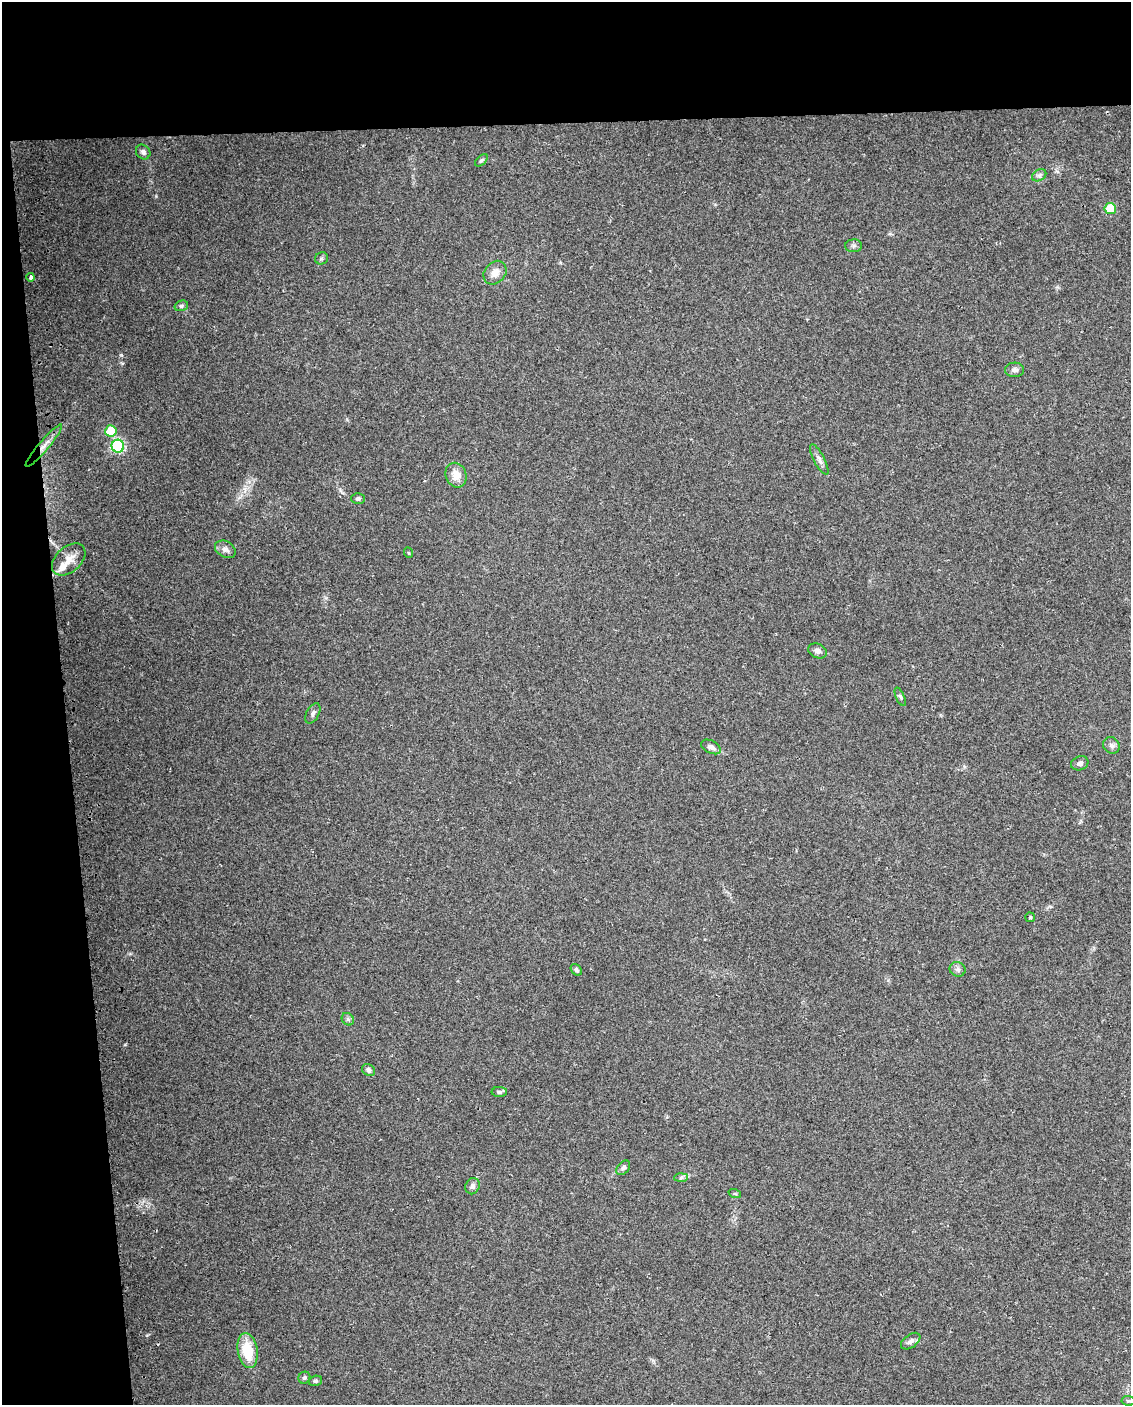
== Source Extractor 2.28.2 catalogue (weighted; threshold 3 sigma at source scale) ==
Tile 1 of 4 x 3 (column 1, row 1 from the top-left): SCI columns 32-1160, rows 2854-4256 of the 4578 x 4261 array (HDU 1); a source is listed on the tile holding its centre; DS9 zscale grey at full resolution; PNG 1133 x 1407 px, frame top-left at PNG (2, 2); each listed source drawn as its Kron ellipse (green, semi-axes under 4 px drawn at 4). Shown black and unused: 14% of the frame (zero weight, under 2 of 3 exposures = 2% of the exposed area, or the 3 px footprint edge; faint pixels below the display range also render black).
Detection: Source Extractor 2.28.2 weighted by HDU 2 'WHT'; one run over the whole footprint, this tile lists its part. Background 0.102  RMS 0.01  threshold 0.045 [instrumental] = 3 sigma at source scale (4.5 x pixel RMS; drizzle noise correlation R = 1.50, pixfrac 1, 0.0396/0.0396 arcsec/px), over >= 5 px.
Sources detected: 41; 1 inside a brighter listed object's ellipse — not listed separately; the other 40 listed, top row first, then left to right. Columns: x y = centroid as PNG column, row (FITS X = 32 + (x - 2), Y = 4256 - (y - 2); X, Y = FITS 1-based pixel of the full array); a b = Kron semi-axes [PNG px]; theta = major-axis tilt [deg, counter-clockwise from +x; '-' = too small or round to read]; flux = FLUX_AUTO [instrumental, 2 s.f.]
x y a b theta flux
143 152 8 6 -48 3.2
481 160 7 4 43 1.7
1039 175 7 5 31 2.5
1110 209 5 5 - 33
853 246 8 6 0 2.5
321 258 6 6 - 1.8
495 273 13 10 48 8.3
31 277 4 3 - 9.8
181 306 7 5 15 1.8
1014 370 9 7 3 3.7
111 431 5 5 - 29
44 446 27 5 50 8.7
118 446 6 6 - 120
819 459 17 5 -62 4.3
456 475 12 10 -68 11
358 498 7 5 2 1.9
225 549 11 8 -29 4.9
409 553 5 3 - 0.79
69 559 19 12 42 13
818 651 10 7 -22 4.1
900 697 10 4 -66 1.9
313 713 11 6 60 2.8
1111 745 9 7 -44 3.3
711 747 10 6 -28 3.8
1080 763 9 7 19 2.9
1030 917 5 4 - 1.2
958 969 8 7 - 3.1
576 970 6 5 - 2
348 1019 7 5 -46 2.3
369 1070 7 5 -34 3
499 1092 8 5 0 2.2
623 1168 8 5 49 3
681 1177 7 4 2 1.8
473 1186 8 7 - 3.4
735 1194 6 4 -18 1.2
911 1341 11 6 36 3.8
248 1350 17 10 -81 30
304 1378 6 5 - 2.1
315 1381 7 5 19 1.9
1128 1401 7 4 -6 1.6
Overlapping masked pixels (flux is a lower limit): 1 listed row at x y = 44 446
Unlisted compact peaks at least as high as the median listed source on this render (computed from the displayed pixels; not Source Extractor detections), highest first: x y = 156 196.